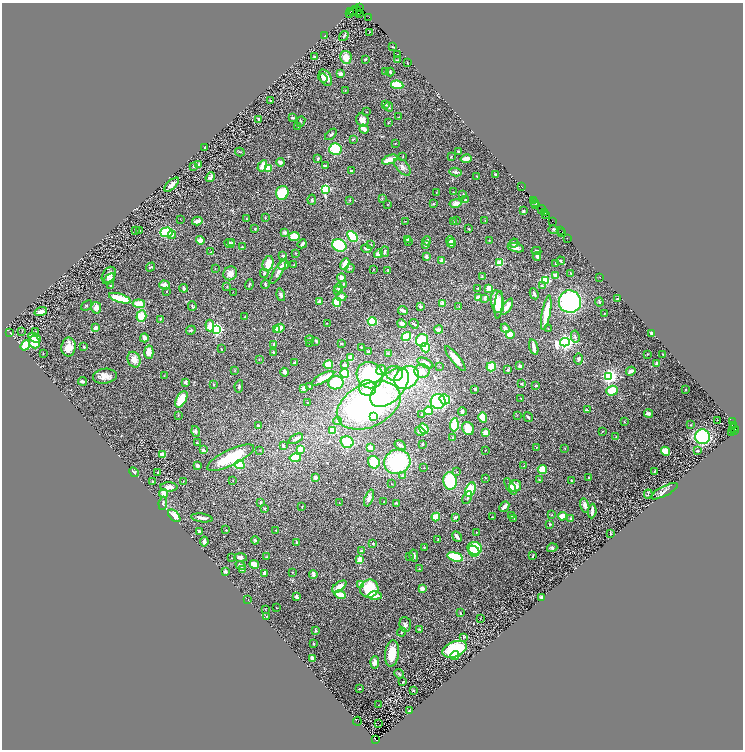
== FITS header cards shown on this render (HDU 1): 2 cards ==
NAXIS1  =                 1482
NAXIS2  =                 1495

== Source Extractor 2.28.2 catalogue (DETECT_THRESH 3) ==
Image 1482 x 1495 px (HDU 1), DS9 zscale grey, zoomed out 1/2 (1 PNG px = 2 x 2 image px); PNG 745 x 752 px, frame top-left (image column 2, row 1494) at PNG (2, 3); each listed source drawn as its Kron ellipse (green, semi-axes under 4 px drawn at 4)
Background 1.07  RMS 0.039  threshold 0.116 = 3 sigma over >= 5 px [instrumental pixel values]
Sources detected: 488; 36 cannot appear on this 1/2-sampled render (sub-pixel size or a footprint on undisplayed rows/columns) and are neither listed nor drawn; the other 452 listed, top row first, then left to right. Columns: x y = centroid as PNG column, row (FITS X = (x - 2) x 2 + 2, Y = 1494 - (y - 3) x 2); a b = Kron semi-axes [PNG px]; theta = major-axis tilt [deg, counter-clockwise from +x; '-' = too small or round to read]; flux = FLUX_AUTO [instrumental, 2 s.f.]
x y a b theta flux
359 7 2 2 - 350
351 11 3 2 - 170
353 11 4 2 - 350
357 11 4 3 - 2800
349 14 2 1 - 29
360 14 3 2 - 350
369 17 2 1 - 49
369 32 2 1 - 2.1
324 36 2 2 - 16
344 36 5 3 - 9.3
392 47 4 3 - 4.7
398 54 2 1 - 1.9
314 57 4 2 - 8.5
346 57 6 5 - 70
365 59 2 2 - 11
397 60 3 1 - 7.1
407 63 3 2 - 3.3
386 72 2 2 - 14
390 72 4 3 - 8.9
340 74 3 3 - 32
323 78 5 3 - 20
325 78 9 5 -59 56
397 85 6 4 -8 200
345 91 2 1 - 3.4
271 101 2 2 - 16
386 105 3 2 - 7.2
389 107 5 3 - 13
366 112 2 2 - 2.4
398 117 3 2 - 3.4
292 118 3 3 - 12
259 119 4 3 - 8.9
362 120 7 6 - 36
301 122 5 3 - 8.1
388 123 3 2 - 3.5
297 126 2 1 - 2.4
364 129 5 3 - 71
331 134 7 3 44 13
353 139 3 2 - 6.5
395 144 2 2 - 3.5
205 147 2 2 - 5.2
335 149 6 6 - 270
459 151 4 2 - 6.9
240 152 5 2 - 5.8
403 157 3 2 - 4.7
451 157 2 2 - 6.5
318 159 3 3 - 8
466 159 5 3 - 53
390 160 8 3 21 100
280 162 4 4 - 20
199 165 3 3 - 21
325 165 4 2 - 9.3
262 166 6 4 59 65
193 167 3 3 - 6.4
402 167 10 6 -48 29
268 168 4 3 - 98
351 171 3 2 - 5.6
455 172 6 3 -11 16
495 174 2 2 - 7.2
477 176 3 1 - 6.5
210 177 5 3 - 16
172 185 9 3 44 32
521 186 4 2 - 130
325 189 3 3 - 790
453 192 2 2 - 4
282 193 7 6 - 220
436 193 3 2 - 2.8
463 194 4 2 - 6.1
382 198 3 2 - 4.6
312 200 5 3 - 8.1
350 200 3 3 - 5.2
465 200 2 2 - 26
534 201 2 1 - 80
535 202 2 1 - 120
456 203 6 4 10 37
387 204 2 2 - 2.8
434 204 3 2 - 3.3
536 204 3 1 - 130
542 209 4 1 - 330
523 211 3 2 - 9.2
545 213 4 1 - 76
546 215 3 1 - 210
265 217 2 2 - 2.8
246 218 2 2 - 5.7
180 219 2 1 - 2.1
456 220 3 2 - 3.3
485 220 3 2 - 2.7
197 221 5 3 - 51
406 221 3 1 - 4.7
454 222 2 2 - 3.1
553 222 3 1 - 120
255 229 2 2 - 8.4
469 229 3 3 - 6.2
136 230 2 2 - 2.2
553 230 5 2 - 6.2
560 230 3 1 - 33
140 231 4 3 - 6.2
166 232 6 4 4 280
562 232 2 1 - 140
285 233 4 3 - 15
172 235 4 4 - 14
352 236 6 4 -48 280
294 237 5 4 - 130
567 238 4 1 - 170
407 239 3 3 - 7.8
200 240 4 4 - 38
489 240 3 2 - 3
408 241 3 2 - 4.5
427 241 4 4 - 15
450 241 4 3 - 43
232 242 4 4 - 10
451 243 4 4 - 40
514 243 5 4 - 15
229 244 5 4 - 15
302 244 5 2 - 16
339 245 7 6 - 290
371 245 3 2 - 4
426 245 3 3 - 20
242 247 3 2 - 6.6
516 248 8 4 -13 37
366 249 5 2 - 14
536 251 5 2 - 15
211 252 2 2 - 6.7
385 252 5 3 - 11
296 253 3 2 - 3.7
378 254 4 3 - 43
283 256 3 3 - 11
537 256 4 3 - 20
426 257 3 2 - 27
442 261 4 3 - 32
561 261 4 2 - 10
500 263 4 3 - 130
556 263 3 2 - 4
268 264 8 5 76 88
345 264 6 3 64 94
284 265 5 4 - 24
294 265 2 1 - 2.7
151 267 5 2 - 8.5
350 268 5 3 - 8.5
215 269 3 2 - 3.6
373 269 2 2 - 2.8
388 270 4 3 - 6.8
278 271 14 3 60 35
230 273 7 6 - 50
264 273 4 3 - 9.9
571 273 4 2 - 4.2
109 275 9 6 56 34
482 276 3 3 - 4.3
555 276 4 2 - 50
600 277 2 1 - 2
341 278 4 4 - 25
109 279 7 3 38 12
545 280 3 3 - 670
265 284 4 2 - 7.3
343 284 3 2 - 4.3
164 285 5 4 - 37
249 285 5 2 - 7.5
542 285 4 3 - 7.1
111 286 4 2 - 7
227 287 3 2 - 3
184 288 4 4 - 12
339 288 4 4 - 23
478 288 3 2 - 4.4
488 288 4 3 - 45
338 291 3 3 - 9.8
166 292 2 2 - 2.5
233 292 2 2 - 2.1
534 294 6 3 -63 13
281 295 6 4 -73 18
341 297 5 4 - 25
120 298 11 4 -16 180
478 298 4 4 - 45
485 299 3 3 - 19
617 299 2 2 - 9
319 302 3 3 - 32
337 302 4 3 - 180
497 302 11 6 -81 160
570 302 11 11 - 940
599 302 4 3 - 7.9
139 304 6 4 -6 110
443 304 3 3 - 52
87 305 6 2 39 6.4
499 305 14 3 85 95
192 306 5 3 - 7.9
420 306 2 2 - 50
459 307 2 2 - 3.6
507 307 9 3 57 49
96 308 6 5 - 42
403 310 5 2 - 29
41 311 6 4 18 37
546 313 17 4 80 130
604 313 2 2 - 4
141 316 5 5 - 170
245 317 3 2 - 3.3
160 319 3 2 - 4.6
372 321 4 4 - 160
327 323 2 2 - 3.6
402 324 5 4 - 22
414 324 5 3 - 7.2
210 326 6 4 -84 69
95 328 4 3 - 41
279 328 5 3 - 100
505 328 4 3 - 18
217 329 3 3 - 1700
277 329 3 2 - 24
548 329 3 2 - 3.5
191 330 5 3 - 9.3
439 330 4 3 - 25
22 331 3 2 - 2.3
36 331 3 2 - 3.5
10 332 2 2 - 2.5
652 333 4 2 - 12
510 334 4 3 - 130
406 337 5 4 - 120
575 337 6 3 -79 15
35 338 7 4 -31 82
144 338 4 4 - 30
310 340 4 4 - 9.7
422 340 6 6 - 210
316 341 3 2 - 20
34 342 6 5 - 130
565 342 5 3 - 2700
309 343 4 2 - 3.6
341 344 3 2 - 5.6
25 345 5 4 - 150
274 345 4 3 - 6.2
69 347 9 7 81 80
84 347 3 2 - 10
361 347 2 2 - 3.2
534 347 8 3 -75 35
425 348 5 3 - 130
221 349 2 1 - 3.2
149 352 6 4 -88 59
368 352 3 2 - 14
274 353 4 3 - 9.7
43 354 2 2 - 2.8
388 354 4 2 - 8.4
648 354 2 2 - 2.8
663 354 2 1 - 3.3
351 357 3 3 - 95
455 358 15 4 -51 96
259 359 2 2 - 3
578 359 5 3 - 15
134 360 8 6 -66 54
294 363 2 2 - 55
425 363 8 4 -27 53
657 363 3 2 - 26
328 365 5 4 - 97
345 365 3 2 - 27
520 366 3 3 - 17
440 367 3 1 - 2.6
491 367 5 4 - 160
235 370 3 2 - 4
381 370 5 5 - 25
508 370 4 3 - 10
422 371 7 7 - 75
631 371 5 3 - 29
284 372 4 3 - 19
345 373 5 4 - 170
395 373 8 7 - 43
370 375 14 12 -43 500
105 376 12 7 8 50
164 376 2 2 - 2.5
609 376 3 3 - 2500
323 378 13 4 29 130
406 378 13 10 38 730
83 381 4 2 - 15
185 382 4 3 - 16
336 383 7 6 - 410
522 384 3 3 - 6.2
213 385 2 2 - 4.9
239 386 6 3 81 9
310 386 3 3 - 7.6
536 386 4 3 - 7.5
303 388 3 3 - 24
367 388 8 7 - 74
390 388 24 13 46 240
475 389 2 2 - 20
686 389 2 2 - 9.9
612 391 5 5 - 140
521 398 2 2 - 2.9
181 399 9 5 60 140
445 399 5 5 - 290
438 401 7 7 - 460
308 403 3 2 - 3.5
369 405 34 21 25 1900
587 410 3 3 - 6.6
428 411 4 3 - 93
462 412 4 3 - 19
648 413 5 3 - 29
422 414 2 2 - 9.7
178 415 3 2 - 3.7
517 415 3 2 - 2.9
373 417 2 2 - 71
483 417 5 4 - 140
528 417 5 2 - 11
718 420 2 1 - 33
337 421 4 3 - 8.7
624 422 3 2 - 3.4
732 422 4 2 - 250
454 425 6 3 86 310
690 425 3 2 - 3.8
258 426 2 2 - 13
734 426 3 2 - 130
468 428 7 5 -59 130
734 428 5 3 - 1000
424 429 5 4 - 240
333 430 4 4 - 85
196 431 5 3 - 13
420 431 5 3 - 30
602 431 3 2 - 3.4
734 431 2 2 - 210
485 432 4 3 - 54
732 432 4 2 - 180
453 437 3 3 - 5.7
616 437 3 2 - 4.5
702 437 7 7 - 480
296 439 8 3 28 31
347 442 6 5 - 120
197 443 3 2 - 5
422 444 3 3 - 7.5
400 445 6 2 -29 19
283 446 3 3 - 15
370 447 2 2 - 150
536 448 2 2 - 2.5
565 448 3 2 - 3.6
300 449 3 3 - 46
203 450 3 3 - 13
260 450 2 2 - 3
485 450 2 1 - 2.5
697 450 4 3 - 8.6
666 451 5 3 - 110
162 454 3 3 - 57
230 458 26 8 26 300
295 458 6 4 8 170
374 462 6 5 - 180
397 462 13 12 - 570
198 465 4 3 - 17
240 465 5 4 - 210
524 466 2 2 - 4.2
424 468 2 2 - 2.5
542 470 5 4 - 110
655 471 3 2 - 7.5
134 472 5 2 - 15
456 472 2 2 - 4.5
158 473 3 2 - 11
402 476 3 3 - 5.7
315 478 2 2 - 34
485 478 3 2 - 2.7
588 478 3 2 - 3.1
539 480 3 2 - 6.8
153 481 3 1 - 4.2
183 481 2 1 - 4.9
233 481 2 1 - 1.9
450 481 9 6 -84 290
572 481 4 2 - 6.6
392 484 2 2 - 4.2
510 486 9 3 -59 19
515 486 6 5 - 78
169 487 8 4 -2 36
470 490 7 5 66 180
664 491 15 5 27 28
164 493 4 3 - 73
648 494 5 2 - 5.4
369 498 9 4 70 27
467 498 7 3 65 11
260 502 4 3 - 6.5
384 502 3 2 - 3.7
163 503 7 3 83 8.4
339 503 3 2 - 2.3
396 503 4 2 - 5.5
585 505 7 4 -75 25
302 506 3 2 - 2.8
504 506 6 2 50 35
265 508 2 2 - 5.8
592 511 7 2 85 33
512 515 2 2 - 5.9
552 515 3 2 - 3.6
174 516 7 4 -45 68
562 516 4 4 - 65
436 517 4 4 - 79
455 517 3 3 - 15
492 517 2 1 - 3.1
202 518 11 3 -8 30
514 518 3 2 - 3.5
570 519 3 3 - 5.4
550 524 3 2 - 7.4
226 530 2 1 - 3.1
276 530 2 2 - 4.2
199 532 4 2 - 25
477 532 2 2 - 3.4
610 533 3 2 - 7.9
457 537 5 2 - 34
438 539 3 2 - 4.5
255 540 4 3 - 17
204 541 5 2 - 29
297 543 3 3 - 11
373 544 2 2 - 9.8
424 547 3 2 - 4.1
475 548 7 6 - 260
552 548 5 4 - 9.7
361 551 3 3 - 9.4
474 551 6 5 - 180
414 556 6 3 -79 16
533 556 2 2 - 6.9
267 557 3 3 - 4.3
409 557 3 2 - 3.8
455 557 8 4 -15 290
231 558 2 1 - 2.1
240 558 6 3 -3 21
359 560 4 3 - 72
254 564 5 3 - 89
240 566 5 3 - 16
242 569 3 2 - 19
419 569 2 1 - 4.8
225 571 3 2 - 9.2
293 572 2 2 - 3.3
264 573 2 2 - 110
313 574 4 3 - 27
360 584 4 3 - 15
339 587 8 4 37 70
369 589 9 9 - 250
422 589 3 3 - 42
340 595 5 3 - 85
375 596 7 3 -1 62
296 597 4 3 - 24
542 597 3 2 - 27
248 600 2 1 - 2.2
276 608 2 1 - 3.3
265 609 2 2 - 2.2
460 613 3 2 - 6.3
266 616 3 2 - 4.6
480 618 3 2 - 3.6
405 625 7 5 -84 19
419 629 3 3 - 5.9
316 631 3 3 - 8.2
401 632 5 3 - 9.1
464 637 4 4 - 7.4
313 644 2 2 - 6.8
454 649 13 7 22 380
392 653 13 7 83 150
455 655 4 4 - 40
313 658 4 3 - 42
375 662 6 4 85 49
399 674 5 3 - 9.6
403 682 3 1 - 5
359 689 2 2 - 3.9
413 690 3 3 - 4.7
378 705 3 2 - 2.7
410 711 3 2 - 13
357 721 4 1 - 840
378 723 2 1 - 43
376 740 4 2 - 570
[36 sub-pixel or undisplayed-footprint detections neither listed nor drawn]